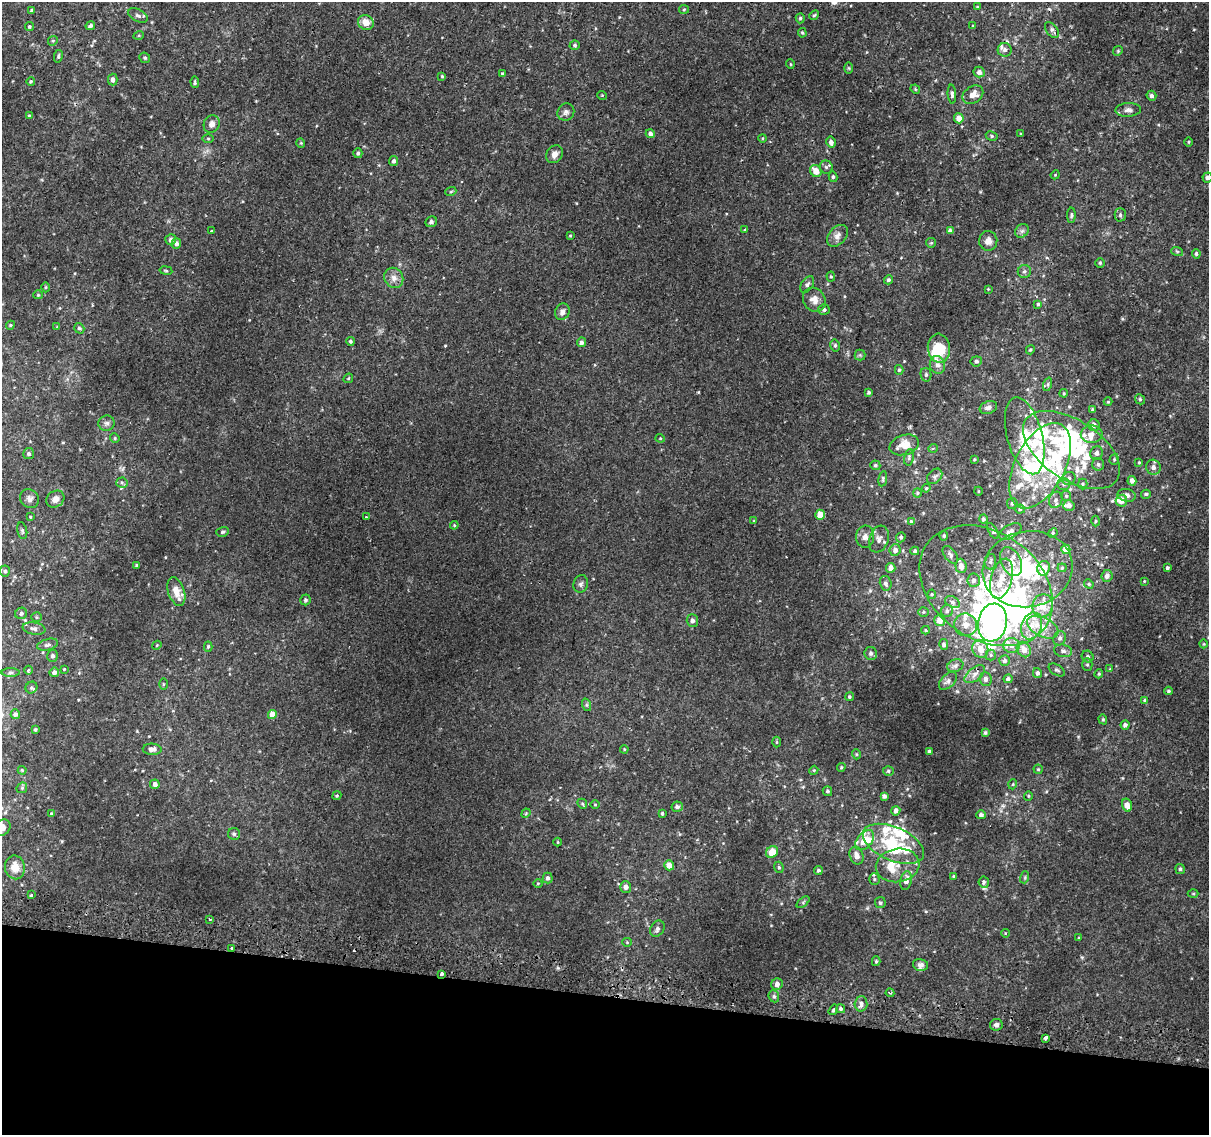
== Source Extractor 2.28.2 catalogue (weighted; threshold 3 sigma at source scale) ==
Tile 15 of 4 x 4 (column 3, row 4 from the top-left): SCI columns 2417-3623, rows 263-1395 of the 4842 x 5116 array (HDU 1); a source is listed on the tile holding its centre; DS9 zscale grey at full resolution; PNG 1211 x 1137 px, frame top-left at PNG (2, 2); each listed source drawn as its Kron ellipse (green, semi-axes under 4 px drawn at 4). Shown black and unused: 12% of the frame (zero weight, under 2 of 3 exposures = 2% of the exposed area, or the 3 px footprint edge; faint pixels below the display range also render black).
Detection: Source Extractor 2.28.2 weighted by HDU 2 'WHT'; one run over the whole footprint, this tile lists its part. Background 0.00508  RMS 0.0022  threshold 0.0101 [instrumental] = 3 sigma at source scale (4.5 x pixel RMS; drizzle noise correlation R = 1.50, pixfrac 1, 0.0396/0.0396 arcsec/px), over >= 5 px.
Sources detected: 358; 14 inside a brighter object's white glare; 2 cosmic-ray / hot-pixel residue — neither listed nor drawn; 34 inside a brighter listed object's ellipse — not listed separately; the other 308 listed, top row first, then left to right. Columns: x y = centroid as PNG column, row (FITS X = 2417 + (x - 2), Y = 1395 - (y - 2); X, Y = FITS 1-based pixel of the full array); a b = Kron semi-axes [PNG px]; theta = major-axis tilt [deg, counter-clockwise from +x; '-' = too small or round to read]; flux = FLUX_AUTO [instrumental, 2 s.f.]
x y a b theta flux
977 7 4 3 - 0.19
684 9 5 4 - 0.28
32 10 4 3 - 0.52
814 15 5 4 - 0.27
138 16 10 6 -27 0.77
800 18 5 4 - 0.34
366 22 8 7 - 2.2
90 26 5 4 - 0.59
973 26 3 3 - 0.23
29 27 4 4 - 0.32
1052 30 9 5 -52 0.66
802 33 5 4 - 0.26
139 35 5 3 - 0.21
53 41 5 4 - 0.28
575 45 5 4 - 0.35
1005 50 7 7 - 0.65
1118 51 5 4 - 0.27
58 56 6 4 80 0.38
145 58 5 5 - 0.44
790 64 5 3 - 0.16
849 68 6 4 -89 0.26
979 72 5 5 - 0.96
503 74 4 3 - 0.43
442 76 3 3 - 0.2
113 80 6 5 - 0.88
31 81 4 4 - 0.33
195 82 6 3 -87 0.32
915 89 5 4 - 0.26
952 94 9 4 -86 0.53
602 95 5 3 - 0.18
973 95 11 8 34 2.1
1151 96 5 5 - 0.64
1128 110 13 7 4 1
566 112 9 8 - 0.83
29 115 4 3 - 0.25
959 118 5 4 - 1.9
212 124 9 7 63 1.2
650 134 4 4 - 0.76
1021 134 3 3 - 0.28
992 136 6 4 -29 0.37
208 138 5 3 - 0.25
763 138 4 3 - 0.21
831 142 5 4 - 0.7
1189 142 4 3 - 0.21
301 143 4 4 - 0.25
358 153 5 4 - 0.4
554 154 9 7 52 1.3
394 161 5 4 - 0.55
826 167 6 6 - 0.51
816 171 6 5 - 2.7
1055 175 4 3 - 0.19
833 177 5 4 - 0.4
1207 178 5 5 - 0.68
451 191 5 3 - 0.26
1071 215 8 4 -90 0.36
1120 215 7 5 -89 0.46
431 222 6 5 - 0.55
745 230 3 3 - 0.7
212 231 3 2 - 0.34
950 231 4 4 - 0.9
1022 231 7 6 - 0.6
570 235 3 2 - 0.2
837 236 12 8 47 1.3
171 240 5 5 - 0.74
988 241 10 9 - 1.4
931 243 5 4 - 0.27
176 244 5 5 - 0.89
1177 251 6 3 -19 0.29
1196 254 5 4 - 0.39
1100 263 5 5 - 0.32
166 270 6 3 -10 0.28
1024 271 6 6 - 0.58
831 277 5 4 - 0.26
394 278 10 9 - 1.4
888 280 4 4 - 0.46
807 285 9 5 57 0.69
45 287 5 3 - 0.24
988 289 3 3 - 0.17
38 295 4 4 - 0.25
814 300 12 10 -55 2.1
1038 304 4 4 - 0.32
824 310 5 5 - 0.54
562 312 8 7 - 0.93
10 325 4 4 - 0.23
57 327 4 3 - 0.2
79 328 5 5 - 0.49
350 341 4 4 - 0.35
581 342 5 4 - 0.82
835 345 6 4 -77 0.4
939 348 14 11 -84 6.5
1030 350 5 4 - 0.3
860 355 5 5 - 0.33
976 361 5 5 - 0.56
937 365 9 7 -73 1.1
899 370 5 4 - 0.35
926 375 7 5 -78 0.44
348 378 5 3 - 0.22
1048 384 7 4 72 0.34
869 392 4 3 - 0.38
1064 393 4 3 - 0.21
1140 399 5 4 - 0.31
1108 402 4 4 - 0.2
988 407 9 6 20 0.97
1092 410 4 4 - 0.34
107 423 8 7 - 0.77
1094 425 6 5 - 0.87
1092 434 11 8 1 1.3
1025 436 39 17 -75 9.7
115 438 5 4 - 0.27
660 438 4 4 - 0.23
904 445 15 10 17 3.1
933 448 5 3 - 0.21
1071 450 55 29 -34 28
1097 453 7 6 - 0.72
29 454 5 5 - 0.63
909 457 8 5 79 0.48
974 459 3 3 - 0.21
1114 459 5 4 - 0.31
1139 462 4 3 - 0.2
1098 464 6 6 - 0.53
875 465 5 4 - 0.4
1040 466 46 25 62 22
1153 467 7 7 - 1.1
935 476 9 6 45 0.6
1069 478 7 6 - 0.66
883 479 8 4 81 0.36
1132 481 5 4 - 1.1
122 483 6 5 - 0.43
1064 484 6 5 - 0.53
1083 484 5 5 - 0.34
926 488 4 4 - 0.24
978 491 4 3 - 0.19
917 493 4 4 - 0.33
1146 494 5 4 - 0.42
1127 495 9 6 -12 1.1
1066 496 5 5 - 0.29
29 499 10 9 - 0.94
55 499 9 8 - 1.4
1056 500 8 6 70 0.72
1121 501 6 5 - 1.9
1012 503 5 5 - 0.41
1069 506 6 5 - 1
1020 509 5 4 - 0.38
820 515 5 5 - 3.1
30 517 3 2 - 0.2
366 517 3 2 - 0.21
983 519 5 4 - 0.42
754 521 4 4 - 0.19
911 521 4 4 - 0.29
1095 521 5 3 - 0.22
454 525 4 4 - 0.24
22 531 8 5 -79 0.47
993 531 9 4 -59 0.43
1010 531 12 6 29 1.1
222 532 6 4 16 0.43
1053 533 5 4 - 0.27
944 536 5 4 - 0.37
865 537 11 9 84 1.3
901 537 5 4 - 0.45
879 539 14 9 71 1.3
1066 549 5 4 - 2
895 550 6 5 - 1
915 551 4 4 - 0.41
950 555 10 6 -53 0.82
990 562 8 5 76 0.55
1011 562 15 9 -66 2.7
137 565 3 3 - 0.38
961 566 7 5 -85 1.6
891 568 5 4 - 1.4
1044 568 7 6 - 2.9
1062 568 4 4 - 0.23
1167 568 4 3 - 0.39
1028 569 45 38 11 23
5 571 5 5 - 0.5
1107 576 6 5 - 0.93
1001 579 20 10 74 3.7
974 580 6 6 - 0.8
1144 581 4 3 - 0.2
886 583 7 5 -75 0.64
581 584 9 7 75 0.66
1089 584 5 4 - 0.26
986 586 72 53 -35 39
176 592 15 8 -71 2.5
932 594 4 4 - 0.25
305 600 5 5 - 0.46
952 602 8 5 -27 0.66
1042 606 12 10 74 4.7
947 611 6 6 - 0.51
923 612 5 5 - 0.32
21 613 6 5 - 0.67
36 617 5 4 - 0.31
940 620 5 5 - 1.8
692 621 6 6 - 0.72
992 623 19 14 80 55
965 625 11 11 - 2
1031 626 14 10 69 3.2
1043 627 17 9 -26 2.8
34 628 11 6 -10 0.89
926 630 4 4 - 0.24
1060 638 7 6 - 0.66
944 644 5 4 - 0.41
1204 644 4 3 - 0.17
48 645 11 5 15 0.67
157 645 5 3 - 0.19
1011 645 8 7 - 1.2
208 647 5 4 - 0.33
980 649 9 8 - 2.3
1024 650 8 6 -57 2.1
1063 651 9 6 -14 0.7
871 653 6 6 - 0.73
991 655 5 5 - 0.35
53 656 6 5 - 0.6
1088 657 6 5 - 0.55
1005 660 5 5 - 0.61
1087 665 6 5 - 0.44
955 666 8 6 21 0.61
64 669 4 4 - 0.22
1110 669 4 4 - 0.18
29 670 4 4 - 0.32
1057 670 9 5 -31 0.5
54 672 5 4 - 0.87
11 673 9 4 0 0.49
1037 673 5 4 - 0.64
975 674 12 6 39 1.2
1099 674 4 3 - 0.29
986 679 7 6 - 0.81
1008 679 4 4 - 0.4
948 681 11 6 44 0.71
163 684 6 4 89 0.23
31 688 6 5 - 0.45
1168 691 4 3 - 0.34
849 697 4 4 - 0.36
1144 700 4 3 - 0.24
587 705 6 4 -71 0.33
15 714 4 4 - 0.6
272 714 4 4 - 2.6
1103 719 5 4 - 0.29
1125 725 4 4 - 0.68
35 730 3 3 - 0.31
985 733 4 4 - 0.4
776 742 5 3 - 0.21
152 749 9 5 -3 1.1
624 749 4 3 - 0.22
929 751 3 3 - 0.47
856 754 5 3 - 0.24
841 767 4 3 - 0.28
1038 769 4 4 - 0.29
22 770 4 4 - 0.24
814 770 4 3 - 0.22
888 771 5 4 - 0.35
155 784 4 4 - 1.2
1013 784 5 3 - 0.19
22 788 6 5 - 0.33
827 791 5 4 - 0.44
337 796 5 4 - 0.29
884 796 4 4 - 0.74
1028 796 5 4 - 0.24
582 804 5 4 - 0.32
595 805 5 3 - 0.19
1127 805 6 5 - 1.8
677 807 5 5 - 0.56
896 811 5 4 - 0.95
526 813 5 4 - 0.21
662 813 4 3 - 0.31
52 814 4 4 - 0.36
981 815 4 4 - 0.7
2 828 9 7 36 1.3
234 834 6 6 - 0.43
865 840 12 7 49 2.8
558 842 4 3 - 0.2
893 844 32 16 -24 11
772 852 6 5 - 3.1
856 855 9 6 -68 1.4
669 865 5 5 - 2
898 865 22 16 10 3.8
15 867 12 10 -79 2.3
779 867 6 4 -68 0.33
1180 869 5 4 - 0.46
818 870 4 4 - 0.37
953 876 4 3 - 0.25
1025 877 6 4 73 0.31
548 878 5 5 - 0.64
874 879 6 5 - 0.38
906 881 9 5 79 1.3
984 882 6 5 - 0.68
538 883 4 3 - 0.21
626 887 6 5 - 1.1
1193 894 5 3 - 0.21
31 895 3 3 - 0.26
803 902 7 4 38 0.36
880 903 5 5 - 0.42
210 919 3 2 - 0.24
657 929 9 6 58 0.78
1005 933 4 3 - 0.16
1079 938 4 4 - 0.21
627 942 5 4 - 0.22
231 948 3 3 - 1
876 961 5 4 - 0.33
921 965 8 6 -13 0.91
441 974 3 3 - 0.86
777 984 6 5 - 1.1
890 993 4 4 - 0.28
774 996 6 5 - 0.48
861 1004 7 6 - 1
841 1009 4 4 - 0.46
833 1010 6 3 56 0.34
996 1025 6 6 - 0.73
1045 1038 4 3 - 2.1
Overlapping masked pixels (flux is a lower limit): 2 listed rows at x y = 231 948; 441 974
Isophote crosses this tile's border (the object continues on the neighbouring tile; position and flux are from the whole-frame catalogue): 2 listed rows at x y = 1207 178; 2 828
Unlisted compact peaks at least as high as the median listed source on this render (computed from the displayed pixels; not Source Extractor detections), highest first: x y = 957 691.